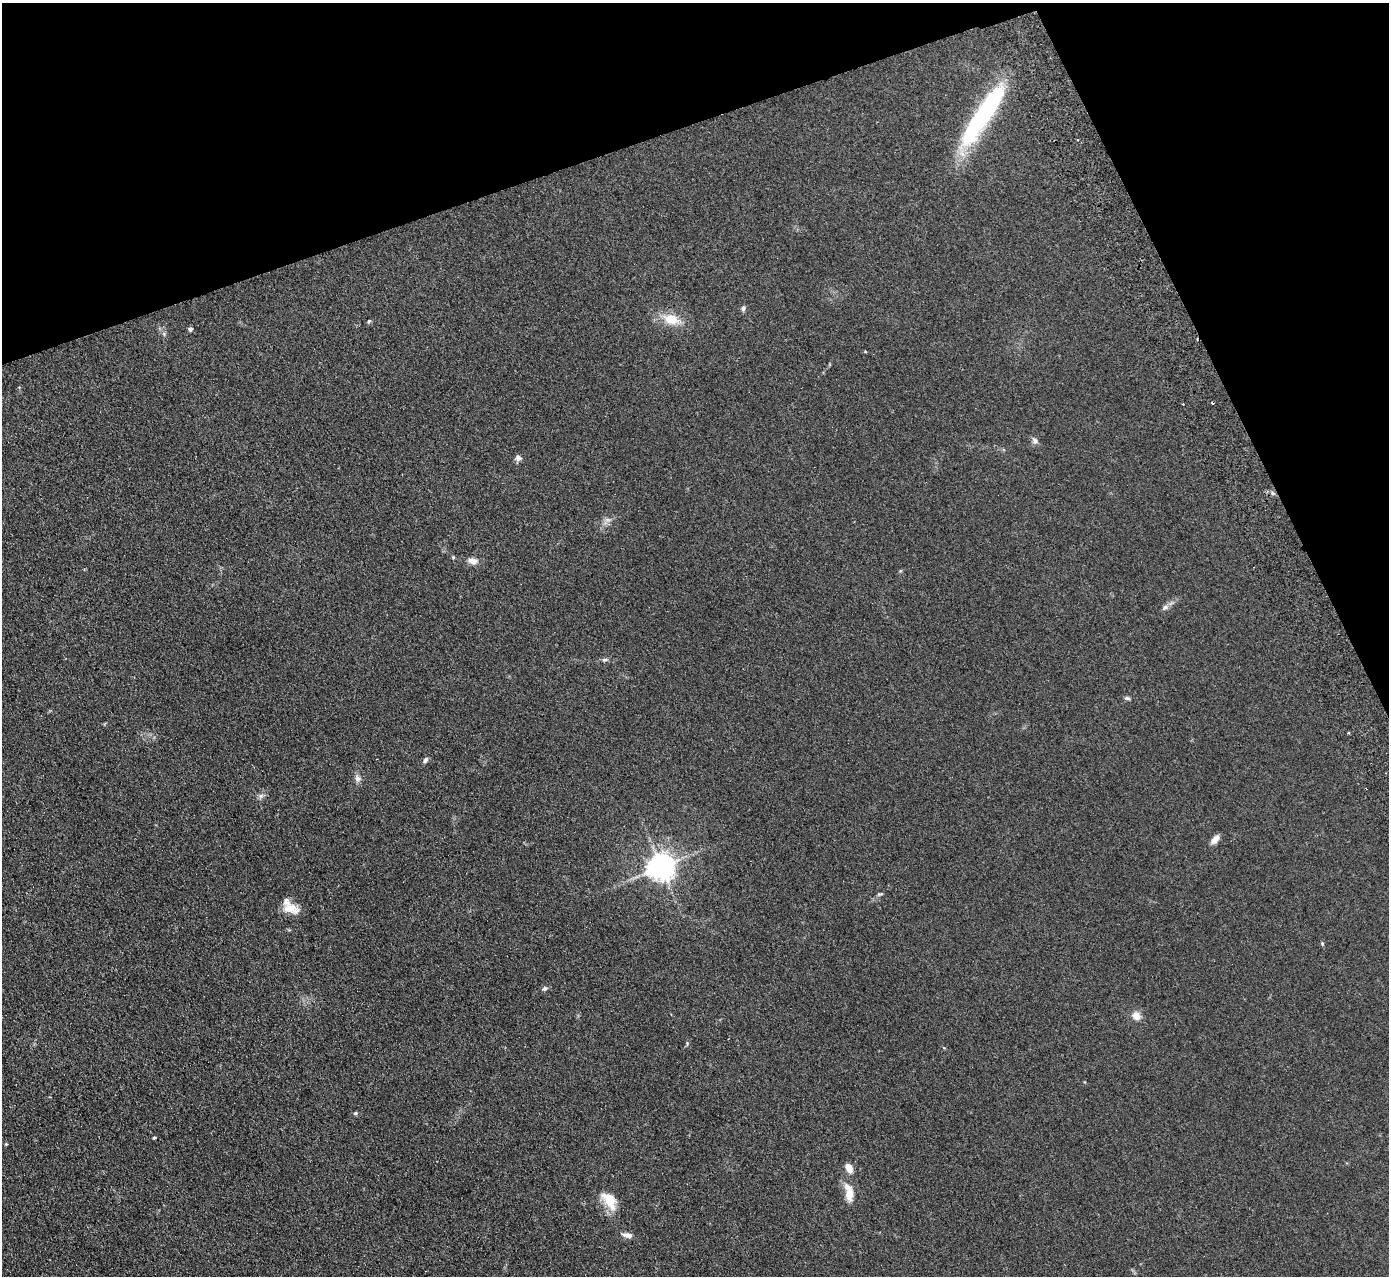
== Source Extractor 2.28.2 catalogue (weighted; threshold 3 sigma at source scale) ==
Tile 3 of 4 x 4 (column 3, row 1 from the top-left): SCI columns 2831-4217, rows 4005-5278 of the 5659 x 5589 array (HDU 1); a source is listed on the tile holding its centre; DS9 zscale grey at full resolution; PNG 1391 x 1278 px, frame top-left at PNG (2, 3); no overlay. Shown black and unused: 18% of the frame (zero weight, under 2 of 3 exposures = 3% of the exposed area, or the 3 px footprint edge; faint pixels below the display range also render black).
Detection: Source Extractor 2.28.2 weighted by HDU 2 'WHT'; one run over the whole footprint, this tile lists its part. Background 0.126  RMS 0.012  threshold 0.0538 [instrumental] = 3 sigma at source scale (4.5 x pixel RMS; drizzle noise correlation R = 1.50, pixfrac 1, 0.05/0.05 arcsec/px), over >= 5 px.
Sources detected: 40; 1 inside a brighter object's white glare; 4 cosmic-ray / hot-pixel residue — not listed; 2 inside a brighter listed object's ellipse — not listed separately; the other 33 listed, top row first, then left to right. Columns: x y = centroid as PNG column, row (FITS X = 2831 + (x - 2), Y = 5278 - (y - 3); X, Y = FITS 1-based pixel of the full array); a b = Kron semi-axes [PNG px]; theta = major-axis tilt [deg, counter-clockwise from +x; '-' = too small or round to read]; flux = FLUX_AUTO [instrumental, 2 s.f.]
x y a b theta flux
984 113 86 18 56 140
1077 140 3 3 - 1.1
743 308 7 6 - 2.7
671 319 22 12 -17 23
369 321 6 4 44 1.4
190 329 5 5 - 2.5
164 334 6 5 - 2
1035 441 10 7 -59 3.9
518 458 8 7 - 4.1
608 520 9 6 19 4.2
453 557 4 4 - 1.2
473 561 13 8 -4 7.5
1165 607 10 6 33 3.7
604 660 8 5 5 2.4
1127 698 8 5 -10 2.1
425 760 8 5 63 3
358 778 10 8 -35 4.5
261 796 7 6 - 3.1
1215 839 12 7 50 7
661 866 8 8 - 1400
880 894 9 4 16 1.8
291 909 22 11 -14 15
1322 943 5 4 - 1.3
544 989 7 6 - 2.4
1136 1016 11 10 - 9.3
687 1043 8 3 85 1.3
355 1113 6 4 21 1.6
154 1138 4 3 - 1.3
6 1144 5 4 - 1.1
849 1167 9 6 -62 11
849 1193 23 10 -81 18
611 1204 21 13 -45 19
627 1235 14 7 -9 5.9